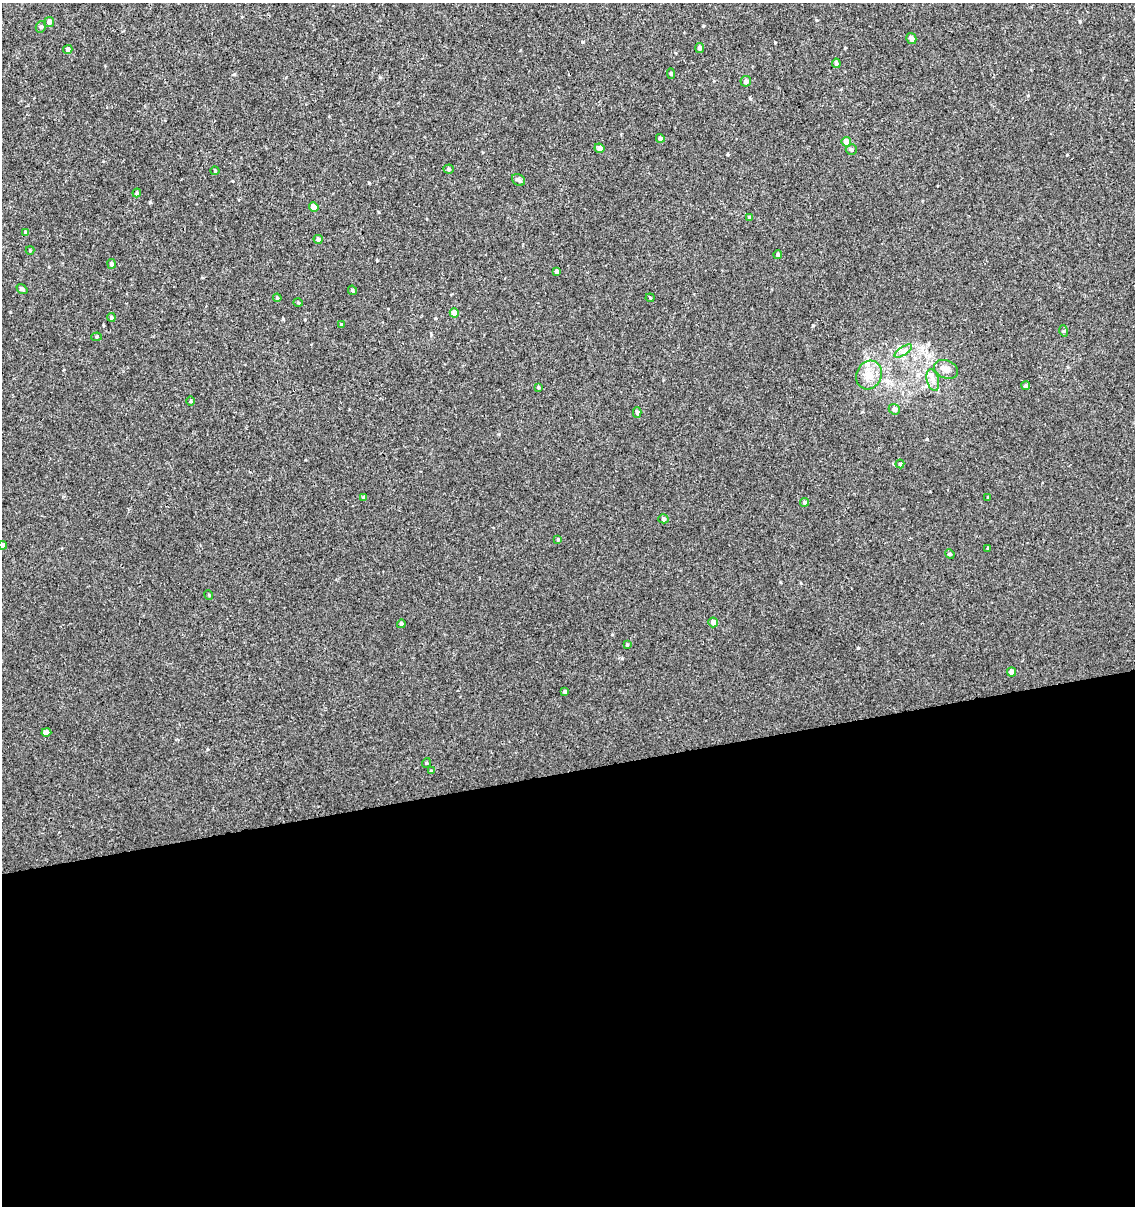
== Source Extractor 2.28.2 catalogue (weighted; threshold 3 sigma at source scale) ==
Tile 15 of 4 x 4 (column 3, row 4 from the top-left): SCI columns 2344-3476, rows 48-1251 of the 4644 x 4910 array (HDU 1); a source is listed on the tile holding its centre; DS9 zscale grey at full resolution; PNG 1137 x 1208 px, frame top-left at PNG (2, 3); each listed source drawn as its Kron ellipse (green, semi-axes under 4 px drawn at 4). Shown black and unused: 36% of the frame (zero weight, under 3 of 4 exposures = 4% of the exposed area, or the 3 px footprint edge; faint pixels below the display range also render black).
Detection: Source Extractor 2.28.2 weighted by HDU 2 'WHT'; one run over the whole footprint, this tile lists its part. Background 5.43e-06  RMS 0.0026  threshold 0.0117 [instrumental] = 3 sigma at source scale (4.5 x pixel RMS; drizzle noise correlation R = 1.50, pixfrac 1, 0.0396/0.0396 arcsec/px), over >= 5 px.
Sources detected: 62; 1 inside a brighter listed object's ellipse — not listed separately; the other 61 listed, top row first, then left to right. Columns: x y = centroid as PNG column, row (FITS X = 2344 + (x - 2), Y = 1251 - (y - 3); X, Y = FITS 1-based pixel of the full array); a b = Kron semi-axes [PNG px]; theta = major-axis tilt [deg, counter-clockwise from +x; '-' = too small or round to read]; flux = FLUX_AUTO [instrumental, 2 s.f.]
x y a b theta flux
49 22 5 5 - 1.3
41 27 6 5 - 0.54
911 39 5 5 - 0.98
700 48 5 4 - 0.64
68 49 5 4 - 0.65
836 63 5 4 - 0.63
671 73 5 4 - 0.44
746 81 5 5 - 0.96
660 138 4 4 - 0.56
846 142 5 4 - 3
599 148 5 4 - 1.2
851 150 5 5 - 0.5
449 169 5 4 - 0.43
215 171 4 4 - 0.28
519 180 7 5 -35 0.49
137 193 4 4 - 0.31
314 207 5 4 - 1.7
749 217 4 4 - 0.31
26 232 4 4 - 0.57
318 239 5 4 - 0.48
30 250 4 4 - 0.23
778 255 4 4 - 0.37
111 264 5 4 - 0.73
557 272 4 4 - 0.63
22 289 6 4 -38 0.54
352 290 5 4 - 0.31
277 298 4 3 - 0.28
650 298 4 4 - 0.26
298 302 5 3 - 0.24
454 313 5 4 - 2.4
111 317 4 4 - 0.4
341 324 3 3 - 0.23
1064 331 5 3 - 0.29
96 337 5 4 - 0.35
903 351 10 4 33 0.87
946 369 12 8 -23 1.8
869 375 15 12 62 3.3
933 380 11 6 -76 1.2
1026 386 4 4 - 0.44
538 387 4 3 - 0.25
191 401 5 3 - 0.25
894 409 5 5 - 0.84
637 412 5 4 - 0.55
900 464 4 4 - 0.34
988 497 4 2 - 0.19
364 498 4 4 - 0.59
804 502 4 4 - 0.55
663 519 5 4 - 0.48
558 539 4 3 - 0.27
3 545 4 4 - 0.87
988 548 4 3 - 0.3
950 554 5 4 - 0.34
209 595 5 3 - 0.22
713 622 5 4 - 1.2
401 624 4 3 - 0.49
627 645 4 3 - 0.28
1012 672 5 4 - 1.4
565 691 4 4 - 0.43
46 732 5 4 - 1.2
426 763 5 3 - 0.21
431 771 4 3 - 0.26
Isophote crosses this tile's border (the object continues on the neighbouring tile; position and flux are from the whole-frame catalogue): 1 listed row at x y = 3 545
Unlisted compact peaks at least as high as the median listed source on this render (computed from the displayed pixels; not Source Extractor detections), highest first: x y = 858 648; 775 42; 813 325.